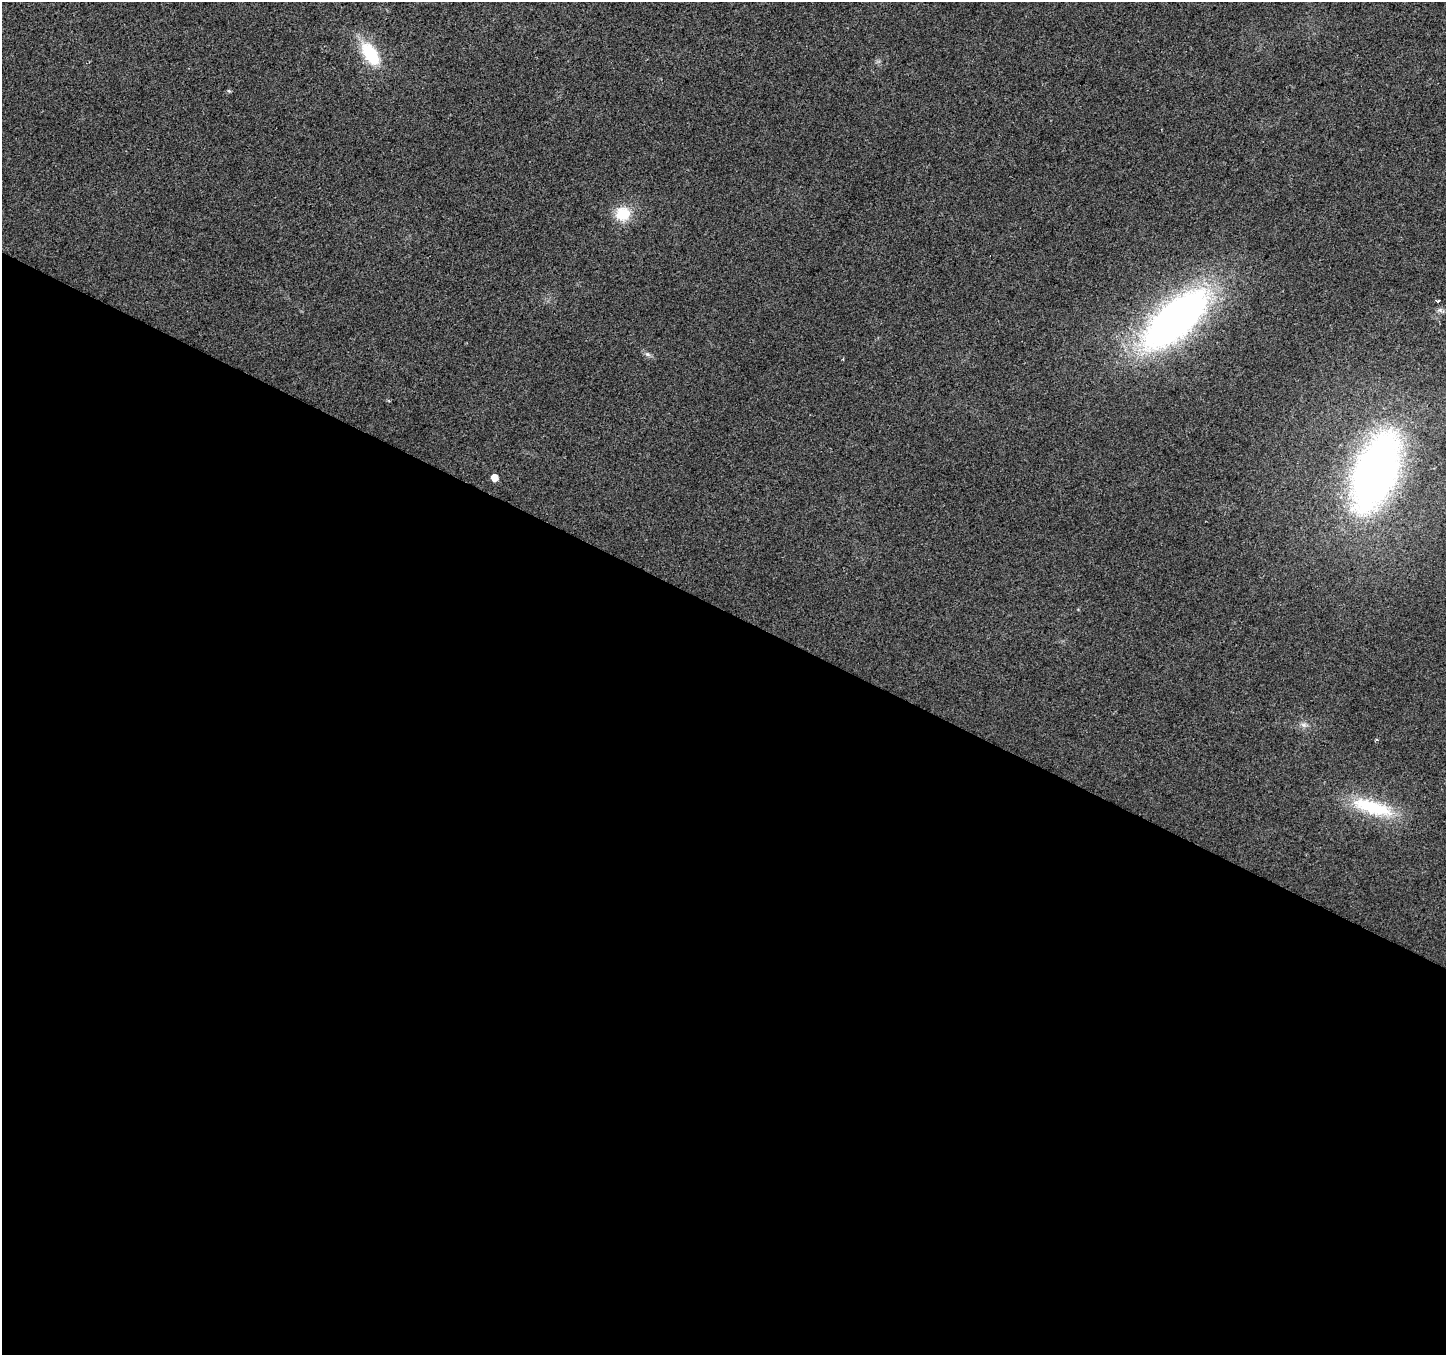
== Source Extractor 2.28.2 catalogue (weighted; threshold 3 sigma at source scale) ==
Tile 14 of 4 x 4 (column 2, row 4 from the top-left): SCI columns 1450-2893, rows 265-1617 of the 5781 x 5874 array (HDU 1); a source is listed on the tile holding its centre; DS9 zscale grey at full resolution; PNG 1448 x 1357 px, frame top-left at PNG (2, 2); no overlay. Shown black and unused: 55% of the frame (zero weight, under 2 of 3 exposures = <1% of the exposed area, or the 3 px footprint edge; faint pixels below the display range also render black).
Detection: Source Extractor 2.28.2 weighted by HDU 2 'WHT'; one run over the whole footprint, this tile lists its part. Background 0.0221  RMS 0.0079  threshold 0.0355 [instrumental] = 3 sigma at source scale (4.5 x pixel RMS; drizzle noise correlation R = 1.50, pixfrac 1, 0.0396/0.0396 arcsec/px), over >= 5 px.
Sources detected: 11; all 11 listed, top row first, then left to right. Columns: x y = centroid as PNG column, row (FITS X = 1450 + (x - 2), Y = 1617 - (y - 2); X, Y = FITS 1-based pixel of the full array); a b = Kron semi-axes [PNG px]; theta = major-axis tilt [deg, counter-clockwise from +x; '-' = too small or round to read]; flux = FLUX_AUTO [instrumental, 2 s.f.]
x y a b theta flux
370 54 27 13 -58 39
229 91 6 3 -17 0.95
623 214 15 14 - 22
1438 301 3 3 - 2.5
1175 319 65 28 42 400
647 354 7 5 -43 1.7
1376 472 73 36 69 430
494 478 5 5 - 9.3
1304 725 9 6 -1 2.8
1377 740 4 3 - 1.1
1372 807 58 17 -16 49